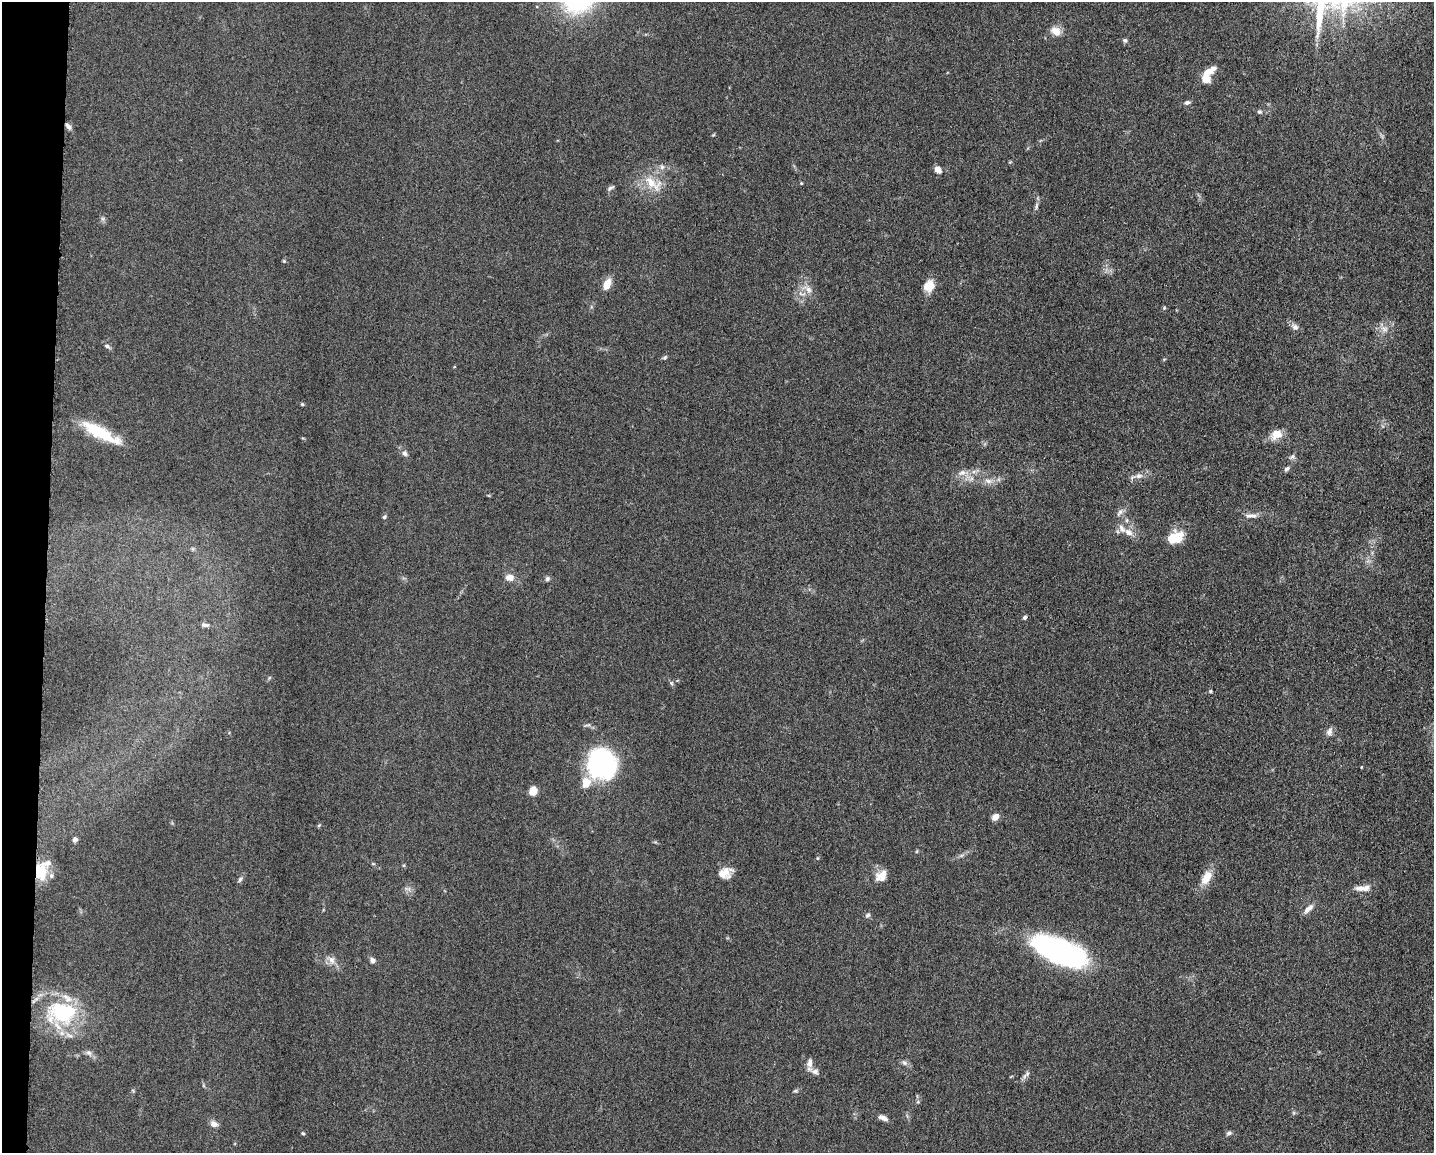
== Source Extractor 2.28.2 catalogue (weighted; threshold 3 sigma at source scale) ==
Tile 7 of 3 x 4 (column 1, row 3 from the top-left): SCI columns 228-1659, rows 1159-2309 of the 4639 x 4618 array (HDU 1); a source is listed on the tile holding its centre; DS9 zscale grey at full resolution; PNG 1436 x 1155 px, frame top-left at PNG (2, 2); no overlay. Shown black and unused: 3% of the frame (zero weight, under 3 of 5 exposures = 1% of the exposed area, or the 3 px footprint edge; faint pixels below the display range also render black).
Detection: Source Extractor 2.28.2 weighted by HDU 2 'WHT'; one run over the whole footprint, this tile lists its part. Background 0.0763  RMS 0.0066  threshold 0.0295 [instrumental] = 3 sigma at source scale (4.5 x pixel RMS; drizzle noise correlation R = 1.50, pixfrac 1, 0.05/0.05 arcsec/px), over >= 5 px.
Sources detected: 81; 5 inside a brighter listed object's ellipse — not listed separately; the other 76 listed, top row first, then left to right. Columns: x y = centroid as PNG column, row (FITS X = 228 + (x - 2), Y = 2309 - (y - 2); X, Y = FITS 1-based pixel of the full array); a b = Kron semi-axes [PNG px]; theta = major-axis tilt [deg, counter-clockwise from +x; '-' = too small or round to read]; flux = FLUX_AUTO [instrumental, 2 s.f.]
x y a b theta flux
1056 31 13 10 -28 6
1125 40 6 5 - 1.3
1208 72 16 7 32 8
1187 102 8 5 18 1.7
1259 112 7 5 -15 1.3
68 126 10 5 -48 2.2
662 167 6 6 - 1.8
938 170 8 6 -42 3.9
652 183 30 14 -36 14
801 183 4 3 - 0.54
610 188 9 4 30 1.4
1036 206 11 4 85 1.8
284 261 5 4 - 0.68
607 284 13 7 70 8.1
929 286 15 12 56 8
808 289 16 8 -31 5.1
1164 308 5 4 - 0.8
1295 327 11 7 -46 2.8
1385 330 7 4 -19 1.8
107 346 9 5 -29 1.6
665 357 7 4 28 1.1
302 404 5 4 - 0.76
100 433 47 12 -28 27
1276 434 13 10 22 8.2
405 453 8 7 - 2.1
1292 457 9 5 28 1.6
1287 469 8 5 54 1.5
962 473 12 8 14 4.3
1139 476 11 8 7 3.6
988 481 11 7 -8 3.6
1120 512 13 6 56 2.8
1250 516 19 6 0 3.5
384 517 5 5 - 1.1
1128 532 13 8 -31 5.1
1175 537 21 14 23 13
193 549 6 4 -90 0.95
510 578 8 7 - 5.7
547 578 7 6 - 1.6
1025 617 5 5 - 1.2
205 625 10 5 -8 1.8
671 683 6 5 - 1.1
1210 691 5 4 - 0.75
1329 731 12 8 73 3.1
602 763 25 24 - 100
586 783 14 11 78 8.2
533 791 8 7 - 8.2
995 817 10 7 41 3.5
319 825 6 3 20 0.7
75 839 6 6 - 1.7
917 851 6 3 71 0.64
817 858 5 3 - 0.66
404 865 5 3 - 0.67
40 872 24 17 86 19
725 873 17 13 22 7.9
881 876 17 12 44 7.7
1206 878 17 10 60 10
240 879 8 5 63 1.4
1362 888 21 7 2 5.1
408 889 11 5 -12 2
1309 908 16 6 42 3.8
868 915 7 6 - 1.4
1059 951 56 22 -23 130
331 960 13 9 -48 4.2
372 960 7 6 - 2.2
62 1012 34 24 -11 56
89 1053 9 7 -51 2.4
809 1063 13 7 86 3.8
904 1063 8 6 -22 1.8
815 1072 11 8 -8 3.1
1027 1074 8 6 70 1.8
795 1091 6 4 18 0.96
918 1102 6 4 -45 0.86
883 1118 12 6 -21 3.6
214 1124 8 7 - 3.5
303 1133 5 4 - 0.72
1229 1133 7 5 36 1.6
Overlapping masked pixels (flux is a lower limit): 2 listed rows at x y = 68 126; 40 872